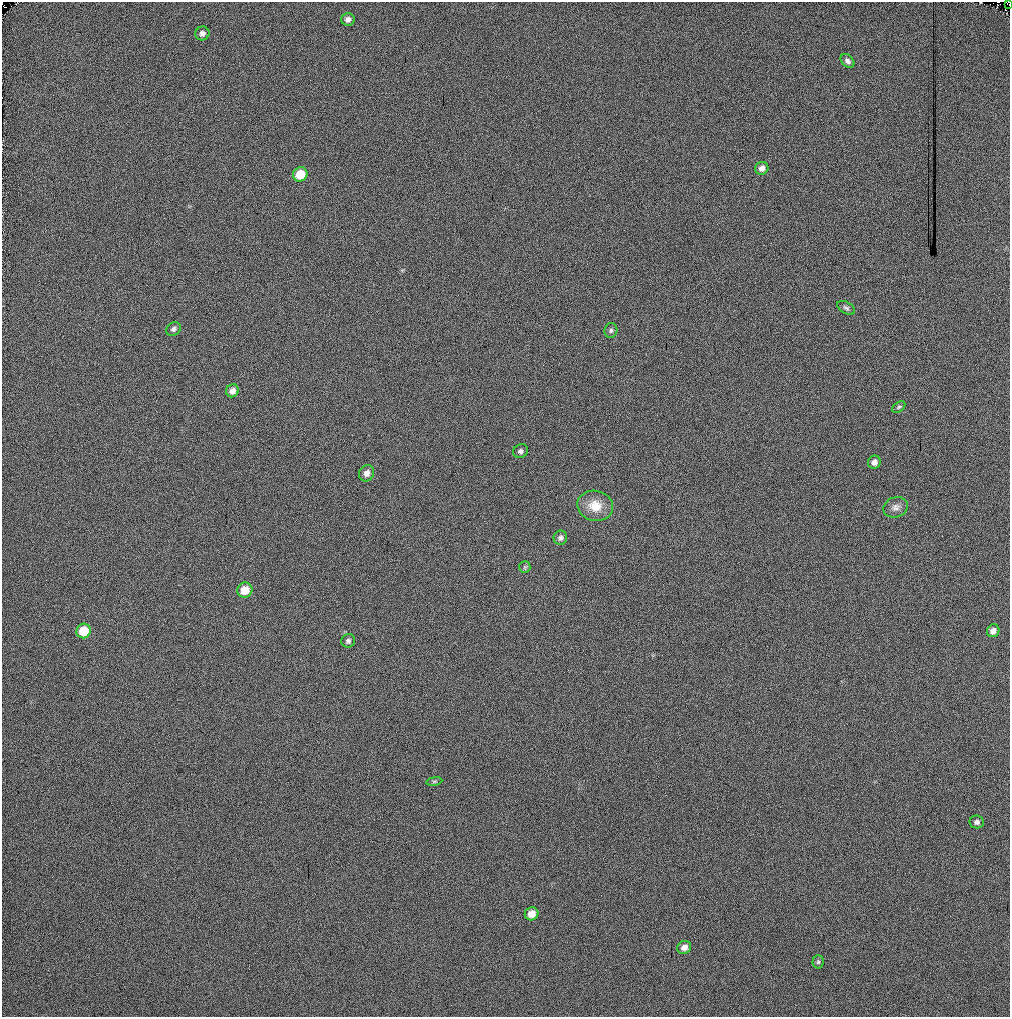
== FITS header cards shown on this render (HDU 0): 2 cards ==
NAXIS1  =                 1008 / Axis length
NAXIS2  =                 1015 / Axis length

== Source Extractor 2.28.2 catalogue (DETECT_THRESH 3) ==
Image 1008 x 1015 px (HDU 0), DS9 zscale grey, 1 PNG px = 1 image px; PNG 1012 x 1019 px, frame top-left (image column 1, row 1015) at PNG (2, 2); each listed source drawn as its Kron ellipse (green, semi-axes under 4 px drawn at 4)
Background 92.3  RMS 13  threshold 38.2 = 3 sigma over >= 5 px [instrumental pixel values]
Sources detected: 27; all 27 listed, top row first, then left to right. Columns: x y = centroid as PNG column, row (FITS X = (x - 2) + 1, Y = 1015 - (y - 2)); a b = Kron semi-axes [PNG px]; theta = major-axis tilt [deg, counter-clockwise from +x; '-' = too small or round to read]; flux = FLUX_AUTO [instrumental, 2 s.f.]
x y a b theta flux
1009 5 2 2 - 2.5e+07
348 19 7 6 - 3.6e+03
202 33 7 7 - 3.3e+03
847 61 8 5 -46 2.9e+03
762 168 6 6 - 4.7e+03
300 174 7 7 - 1.8e+04
846 308 9 5 -31 2.2e+03
173 329 8 6 43 2.8e+03
611 330 7 6 - 2.1e+03
232 391 6 6 - 4.7e+03
899 407 7 4 36 1.4e+03
521 451 7 6 - 2.4e+03
874 462 6 6 - 4.0e+03
367 473 8 7 - 4.6e+03
595 506 18 15 -13 1.7e+04
896 507 12 10 21 4.8e+03
560 538 7 6 - 2.6e+03
525 567 6 5 - 1.4e+03
245 590 8 7 - 1.3e+04
84 631 7 7 - 2.4e+04
993 631 6 6 - 4.8e+03
348 641 7 6 - 2.3e+03
434 781 8 4 9 1.4e+03
977 822 7 6 - 2.5e+03
532 914 7 6 - 7.9e+03
684 947 7 6 - 5.1e+03
818 962 6 5 - 1.5e+03
At the frame edge (FLAGS 8, measured only in part): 1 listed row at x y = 1009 5